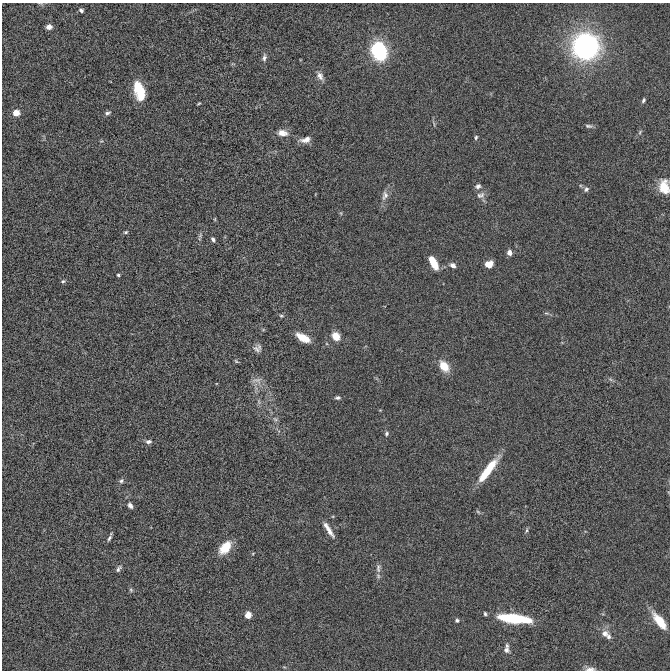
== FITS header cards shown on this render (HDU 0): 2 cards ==
NAXIS1  =                  668 / Axis length
NAXIS2  =                  668 / Axis length

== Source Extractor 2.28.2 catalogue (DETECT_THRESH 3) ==
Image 668 x 668 px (HDU 0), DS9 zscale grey, 1 PNG px = 1 image px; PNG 672 x 672 px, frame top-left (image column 1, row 668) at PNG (2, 3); no overlay
Background 3.60e-05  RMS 0.0042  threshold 0.0126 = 3 sigma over >= 5 px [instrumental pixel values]
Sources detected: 66; all 66 listed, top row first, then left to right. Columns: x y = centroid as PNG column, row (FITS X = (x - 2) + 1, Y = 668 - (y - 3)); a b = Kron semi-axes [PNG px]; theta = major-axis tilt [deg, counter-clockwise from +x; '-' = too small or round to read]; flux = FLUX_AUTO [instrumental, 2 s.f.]
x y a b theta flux
81 10 5 4 - 0.63
49 27 6 5 - 1.7
586 46 19 19 - 72
379 51 17 13 -72 23
264 57 11 6 79 1
320 76 12 7 -60 1.5
139 91 21 10 -73 8.8
643 100 6 4 67 0.55
199 103 5 3 - 0.29
16 113 5 4 - 6.8
107 113 7 5 13 0.7
589 126 11 5 -4 0.73
640 132 7 4 55 0.46
282 133 14 8 -8 2.4
476 137 6 4 74 0.43
306 140 13 6 13 1.9
478 186 8 6 23 0.91
664 187 16 10 -81 4.9
586 189 7 6 - 0.79
385 195 14 9 74 1.8
481 195 12 8 14 1.4
215 219 5 3 - 0.25
126 232 6 4 17 0.41
200 236 13 5 78 0.75
213 239 6 4 -55 0.68
509 253 5 5 - 1.8
433 262 13 6 -62 6.2
488 264 8 6 8 3.4
453 265 7 5 -28 1.3
118 275 4 3 - 0.38
63 281 6 4 24 0.49
546 313 7 3 -1 0.45
281 316 6 4 -7 0.46
336 336 10 8 -52 2.9
303 338 14 7 -29 4.6
257 348 11 10 - 1.4
236 361 7 3 -36 0.34
444 366 14 9 -55 4.5
610 379 6 5 - 0.54
257 380 16 8 -3 1.9
338 398 7 5 5 0.63
259 402 8 4 -89 0.6
275 419 8 4 -44 0.66
386 434 7 5 62 0.56
148 442 7 5 3 0.95
488 470 32 7 53 9.3
121 481 7 6 - 0.66
130 505 8 5 -61 1
478 512 7 4 -45 0.41
329 530 20 5 -58 2.3
526 530 7 4 81 0.46
109 538 9 4 58 0.7
225 548 16 9 50 5.6
253 553 5 3 - 0.24
378 568 14 7 87 1.4
118 569 10 5 55 0.77
131 590 6 5 - 0.45
485 614 5 4 - 0.44
248 615 5 5 - 3.4
514 618 31 8 -6 17
457 620 5 5 - 0.55
660 621 20 8 -52 6
605 634 10 9 - 1.7
608 637 7 6 - 0.71
506 650 8 7 - 1.2
590 669 14 4 2 1.1
At the frame edge (FLAGS 8, measured only in part): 2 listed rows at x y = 664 187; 590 669